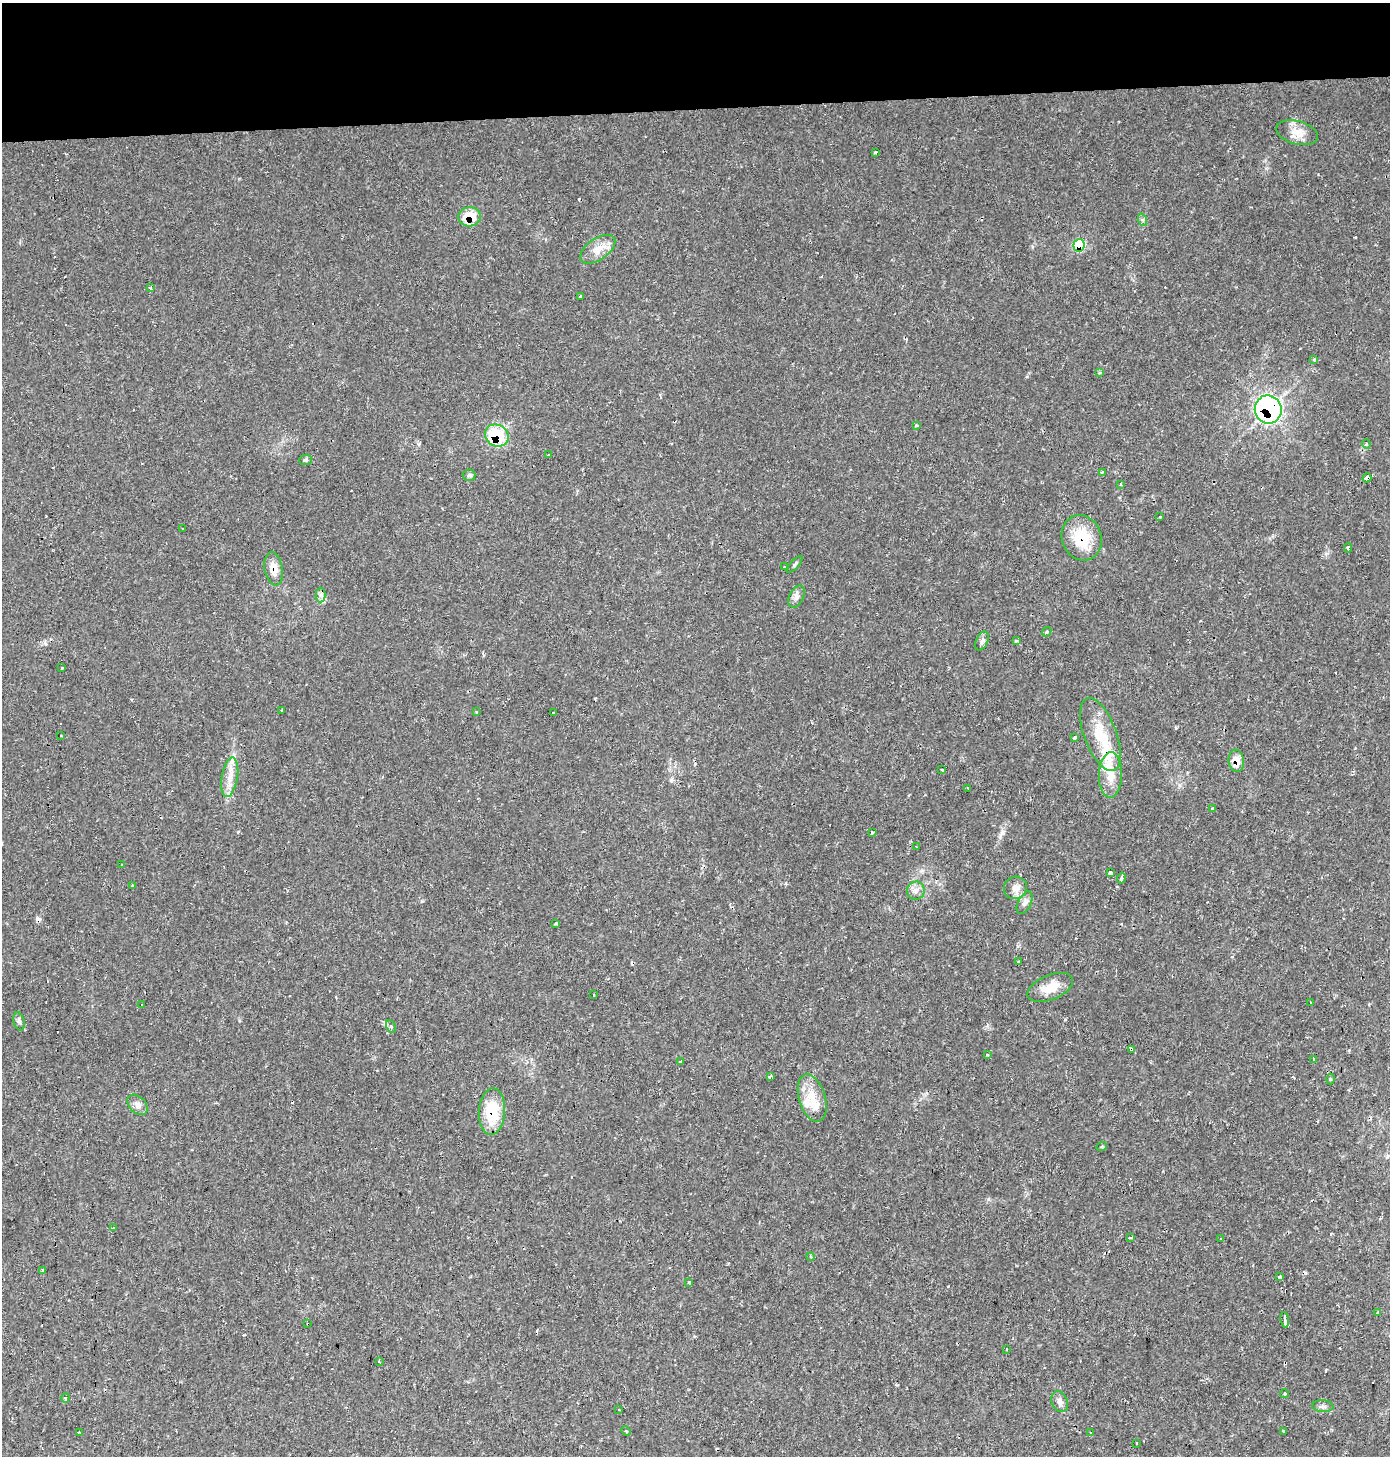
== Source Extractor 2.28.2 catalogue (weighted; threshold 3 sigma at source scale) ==
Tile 2 of 3 x 3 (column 2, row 1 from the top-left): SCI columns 1395-2782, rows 2941-4394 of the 4170 x 4428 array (HDU 1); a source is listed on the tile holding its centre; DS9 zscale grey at full resolution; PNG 1392 x 1458 px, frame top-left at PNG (2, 3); each listed source drawn as its Kron ellipse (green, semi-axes under 4 px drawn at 4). Shown black and unused: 7% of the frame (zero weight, under 2 of 3 exposures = <1% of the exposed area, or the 3 px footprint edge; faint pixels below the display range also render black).
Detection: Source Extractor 2.28.2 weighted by HDU 2 'WHT'; one run over the whole footprint, this tile lists its part. Background 0.0306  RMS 0.0027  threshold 0.0123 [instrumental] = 3 sigma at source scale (4.5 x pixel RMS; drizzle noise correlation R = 1.50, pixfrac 1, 0.0396/0.0396 arcsec/px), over >= 5 px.
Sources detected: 123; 25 cosmic-ray / hot-pixel residue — neither listed nor drawn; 4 inside a brighter listed object's ellipse — not listed separately; the other 94 listed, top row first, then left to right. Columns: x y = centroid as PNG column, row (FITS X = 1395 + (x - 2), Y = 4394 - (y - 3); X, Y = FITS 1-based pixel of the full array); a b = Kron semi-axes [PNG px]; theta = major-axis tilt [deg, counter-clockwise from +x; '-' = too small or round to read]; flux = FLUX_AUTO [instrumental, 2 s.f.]
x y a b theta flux
1297 133 21 11 -15 3.7
876 152 3 3 - 0.52
470 217 11 9 4 6.3
1143 220 6 4 -72 0.54
1079 245 6 5 - 21
598 249 20 10 35 3.6
151 288 3 2 - 0.52
581 297 3 3 - 0.89
1314 360 3 3 - 1.9
1099 373 4 3 - 0.44
1268 410 14 13 - 62
916 426 3 3 - 0.53
497 436 12 10 -32 16
1366 444 5 3 - 0.29
549 455 3 2 - 0.24
305 460 6 5 - 0.44
1102 472 4 3 - 0.66
469 475 6 6 - 0.53
1367 478 4 4 - 3
1121 484 3 3 - 0.4
1160 517 3 2 - 0.41
183 529 3 3 - 0.66
1082 538 23 19 -70 10
1348 548 4 3 - 1.2
795 564 10 4 48 0.53
785 567 3 2 - 0.19
274 569 17 9 -80 3.1
320 595 7 5 89 0.84
797 597 12 7 64 1.3
1047 632 5 4 - 0.39
982 641 10 5 64 0.93
1016 641 4 3 - 0.87
62 667 3 2 - 0.55
282 711 3 2 - 0.25
476 712 3 2 - 0.25
553 713 3 3 - 0.51
1100 735 38 16 -69 9.8
61 736 3 2 - 0.54
1075 737 3 3 - 0.66
1236 761 11 7 -82 3.1
942 769 3 3 - 0.78
1110 775 23 11 89 4.4
230 777 20 8 80 3.3
968 788 3 2 - 1.2
1212 809 3 3 - 0.55
872 833 4 3 - 1.5
917 847 3 2 - 0.24
122 865 3 2 - 0.41
1110 873 3 3 - 3.3
1121 878 5 3 - 1.9
132 886 3 3 - 1.9
1015 888 12 11 - 2.1
916 891 9 9 - 1.5
1025 903 12 6 63 1.1
555 924 3 3 - 2
1019 962 4 3 - 1.1
1050 987 24 12 22 4.7
593 995 3 3 - 0.5
1310 1003 3 2 - 0.55
141 1004 3 3 - 1.6
19 1021 9 5 -74 0.65
391 1026 6 4 -61 0.6
1131 1050 3 3 - 5.6
987 1054 3 2 - 0.36
1314 1059 3 3 - 0.59
680 1062 4 3 - 2.1
770 1076 4 3 - 1.4
1330 1079 5 3 - 0.32
812 1098 24 13 -73 5.6
137 1105 12 8 -46 1.4
492 1112 23 13 87 11
1102 1146 5 3 - 0.3
113 1228 3 3 - 1.5
1131 1238 4 2 - 0.37
1220 1239 3 3 - 0.41
811 1257 4 3 - 0.32
43 1271 3 3 - 2.4
1279 1277 4 3 - 1.3
689 1282 3 3 - 0.41
1378 1312 4 3 - 0.28
1285 1320 8 3 -83 6.2
308 1324 3 3 - 0.52
1006 1349 3 3 - 0.66
379 1361 3 2 - 0.55
1284 1394 4 4 - 0.65
65 1398 4 3 - 0.72
1060 1402 11 8 -68 1.3
1323 1406 10 6 -5 0.95
619 1409 3 3 - 0.67
626 1431 5 3 - 0.28
1284 1431 3 3 - 1.4
79 1432 3 2 - 0.45
1090 1433 3 2 - 0.34
1136 1443 3 2 - 0.4
Overlapping masked pixels (flux is a lower limit): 11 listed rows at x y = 470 217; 1079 245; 1268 410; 497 436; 1367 478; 1082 538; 274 569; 1236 761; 1131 1050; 492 1112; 308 1324
Unlisted compact peaks at least as high as the median listed source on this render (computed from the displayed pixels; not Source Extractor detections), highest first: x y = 988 1199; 1179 785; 1003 832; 422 901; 671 780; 419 444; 1355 237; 244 1335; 1176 728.